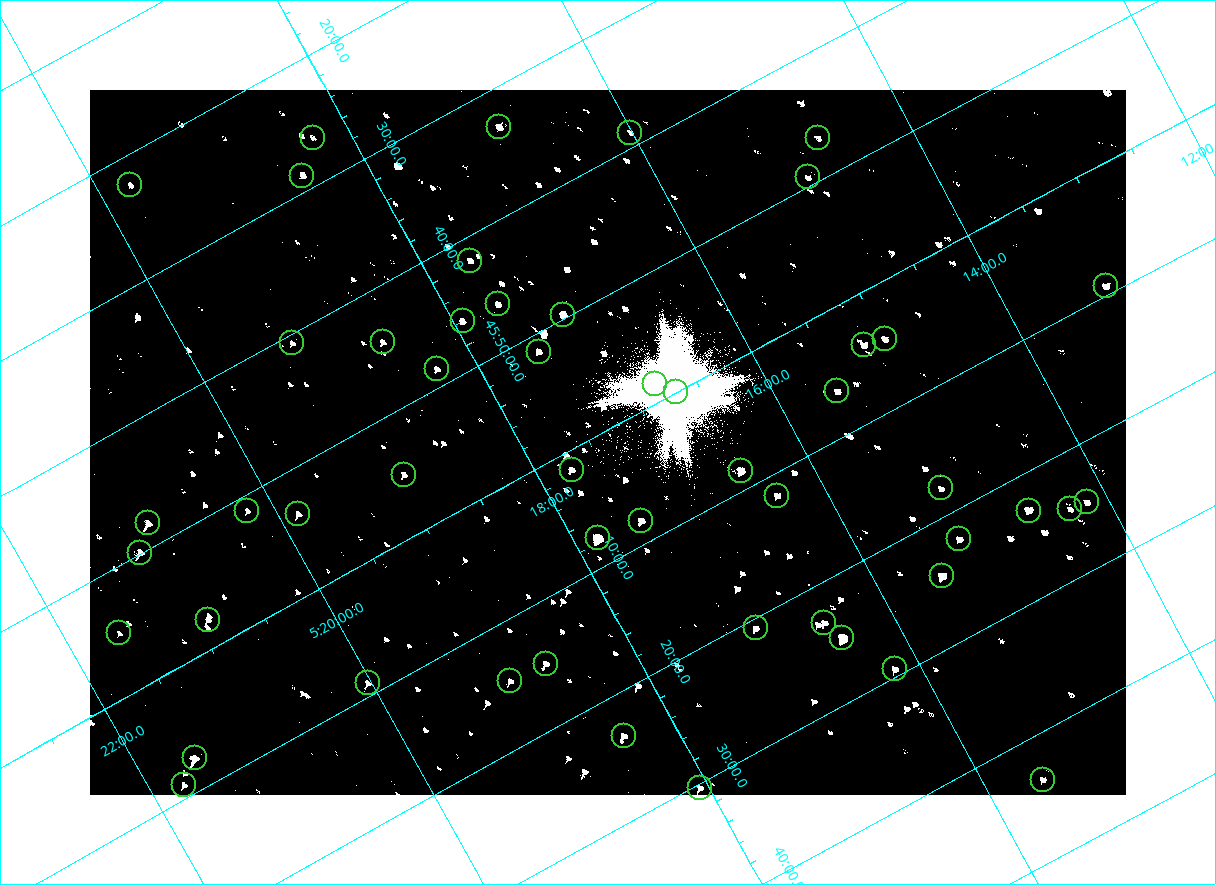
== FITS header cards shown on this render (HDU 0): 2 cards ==
NAXIS1  =                 2072
NAXIS2  =                 1410

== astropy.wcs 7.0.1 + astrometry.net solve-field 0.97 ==
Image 2072 x 1410 px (HDU 0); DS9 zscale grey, zoomed out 1/2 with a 90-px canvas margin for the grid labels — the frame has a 2x2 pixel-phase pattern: the four 2x2 pixel phases sit at different levels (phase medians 80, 80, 80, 144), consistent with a one-shot-colour (mosaic) sensor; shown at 1/2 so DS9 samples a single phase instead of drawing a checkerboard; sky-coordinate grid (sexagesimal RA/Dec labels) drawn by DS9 from the SOLVED WCS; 51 Tycho-2 reference stars matched to detected sources circled (green)
Header WCS: none
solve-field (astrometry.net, Tycho-2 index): SOLVED blind (the file carries no WCS)
Solved WCS: RA---TAN-SIP/DEC--TAN-SIP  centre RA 05:17:22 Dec +46:01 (79.34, +46.02 deg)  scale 2.54 arcsec/px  FOV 87.7' x 59.7'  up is -151 deg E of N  parity flipped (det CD > 0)
(file carries no celestial WCS; the grid is the blind solution)
Tycho-2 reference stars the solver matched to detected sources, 51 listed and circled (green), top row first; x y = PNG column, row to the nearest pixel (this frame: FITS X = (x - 90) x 2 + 1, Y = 1410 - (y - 90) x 2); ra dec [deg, ICRS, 3 dp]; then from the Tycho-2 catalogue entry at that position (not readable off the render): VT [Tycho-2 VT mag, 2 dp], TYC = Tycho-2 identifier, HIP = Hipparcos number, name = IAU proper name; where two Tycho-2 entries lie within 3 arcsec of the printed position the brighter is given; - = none
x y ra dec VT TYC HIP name
499 127 79.231 +45.552 9.98 3358-927-1 - -
630 132 79.004 +45.647 11.41 3358-2181-1 - -
312 138 79.570 +45.438 11.18 3358-2771-1 - -
818 138 78.675 +45.779 11.07 3345-1858-1 - -
302 176 79.625 +45.478 9.93 3358-231-1 - -
808 177 78.730 +45.821 11.17 3345-560-1 - -
130 185 79.937 +45.373 10.74 3358-949-1 - -
470 260 79.411 +45.697 10.62 3358-1083-1 - -
1106 286 78.300 +46.154 9.71 3345-874-1 - -
498 304 79.404 +45.771 10.28 3358-1309-1 - -
563 314 79.298 +45.827 8.77 3358-3023-1 - -
462 321 79.483 +45.767 10.14 3358-481-1 - -
885 339 78.747 +46.074 10.28 3345-730-1 - -
382 342 79.645 +45.739 10.39 3358-323-1 - -
292 343 79.806 +45.679 11.23 3358-1039-1 - -
864 345 78.791 +46.067 9.53 3358-1478-1 - -
538 352 79.377 +45.856 9.99 3358-2785-1 - -
436 369 79.575 +45.809 10.46 3358-3067-1 - -
654 384 79.203 +45.975 10.21 3358-3142-1 - -
837 391 78.883 +46.107 10.16 3358-1042-1 - -
676 392 79.172 +45.999 0.24 3358-3141-1 24608 Capella
572 470 79.434 +46.025 9.87 3358-2812-1 - -
741 470 79.133 +46.141 8.10 3358-3148-1 - -
404 474 79.737 +45.917 10.42 3358-2222-1 - -
941 488 78.790 +46.297 10.91 3358-2798-1 - -
777 496 79.092 +46.196 10.35 3358-1074-1 - -
1086 502 78.541 +46.411 10.86 3345-1321-1 - -
1070 509 78.578 +46.409 10.96 3345-1097-1 - -
1028 510 78.654 +46.383 8.84 3345-1869-1 - -
247 511 80.050 +45.855 11.27 3358-2824-1 - -
298 514 79.963 +45.894 10.08 3358-2584-1 - -
641 520 79.360 +46.135 9.37 3358-2973-1 - -
148 523 80.238 +45.802 9.43 3358-655-1 - -
598 538 79.453 +46.128 7.41 3358-2414-1 - -
959 539 78.806 +46.372 10.28 3358-1208-1 - -
140 552 80.281 +45.832 9.52 3358-2963-1 - -
942 576 78.874 +46.406 8.07 3358-1254-1 - -
208 620 80.228 +45.962 10.38 3358-2502-1 - -
824 623 79.131 +46.386 9.87 3358-62-1 - -
756 628 79.260 +46.346 10.40 3358-902-1 - -
119 633 80.398 +45.917 10.91 3358-2348-1 - -
842 638 79.113 +46.416 6.95 3358-1284-1 - -
546 664 79.670 +46.248 10.61 3358-2504-1 - -
894 669 79.049 +46.490 10.10 3358-1590-1 - -
510 681 79.751 +46.245 10.97 3358-2202-1 - -
368 683 80.007 +46.150 10.36 3358-1438-1 - -
624 736 79.602 +46.390 9.90 3358-202-1 - -
195 758 80.388 +46.123 8.89 3358-1920-1 - -
1042 780 78.889 +46.726 10.59 3358-58-1 - -
184 785 80.435 +46.149 10.14 3358-1944-1 - -
700 788 79.516 +46.506 10.34 3358-900-1 - -